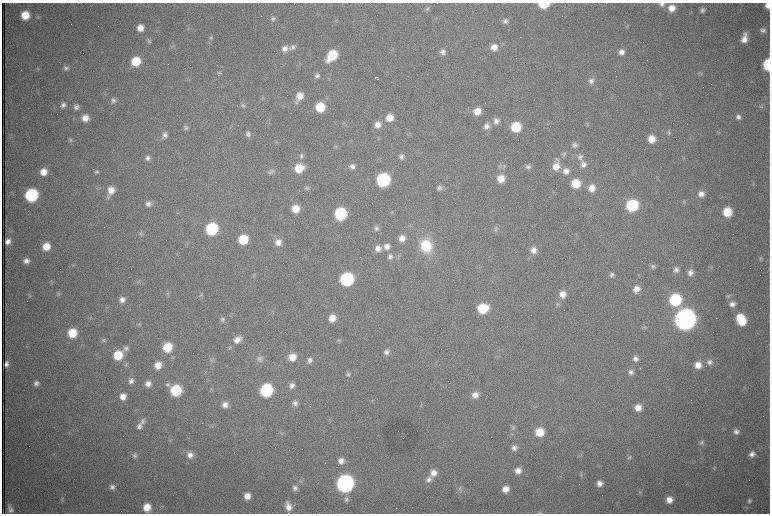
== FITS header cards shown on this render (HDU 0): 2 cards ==
NAXIS1  =                 1536 /fastest changing axis
NAXIS2  =                 1023 /next to fastest changing axis

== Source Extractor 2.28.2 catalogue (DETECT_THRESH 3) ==
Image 1536 x 1023 px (HDU 0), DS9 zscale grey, zoomed out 1/2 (1 PNG px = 2 x 2 image px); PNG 772 x 516 px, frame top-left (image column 1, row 1022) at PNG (2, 3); no overlay
Background 1000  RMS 15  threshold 46.5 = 3 sigma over >= 5 px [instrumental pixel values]
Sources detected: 268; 71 cannot appear on this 1/2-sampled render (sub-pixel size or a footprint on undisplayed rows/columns) and are not listed; the other 197 listed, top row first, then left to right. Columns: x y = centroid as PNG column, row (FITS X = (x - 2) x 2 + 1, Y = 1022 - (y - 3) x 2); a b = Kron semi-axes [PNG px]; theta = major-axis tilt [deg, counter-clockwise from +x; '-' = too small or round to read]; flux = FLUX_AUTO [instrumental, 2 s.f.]
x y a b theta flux
544 4 7 5 1 1.2e+05
662 4 7 7 - 1.2e+04
767 5 6 5 - 2.2e+04
427 8 6 5 - 6.1e+03
672 8 8 7 - 3.5e+04
702 10 7 6 - 9.0e+03
25 15 7 7 - 6.5e+04
273 19 6 5 - 6.8e+03
505 21 7 6 - 1.1e+04
140 28 6 6 - 3.0e+04
763 30 8 7 - 1.4e+04
745 34 8 7 - 1.3e+04
210 37 6 5 - 5.7e+03
744 39 9 8 - 2.7e+04
148 41 6 4 -73 5.3e+03
293 47 7 7 - 1.2e+04
494 47 8 7 - 3.0e+04
285 49 7 7 - 2.0e+04
443 52 7 6 - 1.4e+04
622 52 7 7 - 1.7e+04
332 55 10 7 52 1.3e+05
136 61 7 7 - 8.9e+04
190 65 2 1 - 9.8e+04
768 65 8 5 89 2.0e+05
66 68 6 6 - 1.0e+04
38 69 5 3 - 3.5e+03
219 73 6 4 -10 4.7e+03
700 73 6 4 5 4.7e+03
317 76 6 6 - 9.5e+03
377 77 3 2 - 6.7e+03
378 79 2 1 - 5.3e+03
591 81 8 7 - 1.5e+04
299 96 9 6 60 3.6e+04
262 98 4 2 - 2.3e+03
113 100 7 6 - 1.1e+04
63 105 7 6 - 1.3e+04
243 105 7 5 -53 6.8e+03
60 106 2 2 - 1.7e+03
761 106 6 4 -2 5.9e+03
76 107 7 7 - 1.3e+04
320 107 7 7 - 9.5e+04
28 108 2 1 - 7.0e+02
477 111 8 8 - 4.4e+04
738 117 7 6 - 1.2e+04
85 118 7 7 - 3.1e+04
389 118 7 7 - 4.4e+04
496 121 8 8 - 2.0e+04
377 125 8 7 - 2.5e+04
487 126 9 8 - 2.0e+04
516 127 7 7 - 1.3e+05
186 128 6 6 - 7.2e+03
669 132 6 5 - 7.4e+03
719 132 3 3 - 2.2e+03
248 134 7 6 - 1.0e+04
165 135 7 7 - 1.2e+04
409 135 5 1 - 1.8e+03
651 139 7 7 - 4.3e+04
70 140 6 5 - 6.1e+03
575 145 6 6 - 1.0e+04
336 146 6 5 - 4.9e+03
564 154 6 6 - 6.8e+03
301 156 8 6 69 9.4e+03
401 157 7 6 - 1.2e+04
580 157 8 6 -79 1.2e+04
148 158 7 7 - 1.3e+04
557 159 6 5 - 7.2e+03
583 165 8 7 - 1.6e+04
504 166 5 4 - 5.8e+03
556 166 9 8 - 3.6e+04
352 167 7 6 - 1.4e+04
528 167 7 6 - 9.7e+03
299 168 9 7 15 7.3e+04
566 171 8 8 - 2.2e+04
43 172 7 6 - 3.6e+04
96 172 6 5 - 6.2e+03
271 172 9 5 32 9.7e+03
501 178 8 8 - 4.5e+04
383 180 8 8 - 4.8e+05
576 183 7 7 - 8.4e+04
753 184 4 2 - 2.7e+03
439 187 7 7 - 1.1e+04
307 188 6 5 - 6.2e+03
592 188 7 7 - 3.5e+04
111 190 9 8 - 3.7e+04
701 194 8 7 - 2.1e+04
31 195 8 7 - 3.7e+05
148 204 8 7 - 1.4e+04
632 205 8 7 - 2.6e+05
295 209 7 7 - 4.7e+04
727 212 7 7 - 8.5e+04
391 213 4 2 - 2.9e+03
340 214 8 7 - 2.8e+05
376 228 7 6 - 9.5e+03
212 229 8 7 - 2.9e+05
496 230 7 5 64 8.9e+03
141 234 5 4 - 5.1e+03
402 238 7 7 - 2.6e+04
243 239 7 7 - 1.1e+05
8 241 5 5 - 1.5e+04
278 242 8 8 - 2.5e+04
46 246 7 7 - 5.0e+04
387 246 8 8 - 2.5e+04
426 246 15 13 -72 1.2e+05
378 248 8 7 - 2.1e+04
533 250 8 7 - 2.4e+04
390 257 8 7 - 1.2e+04
760 258 6 5 - 6.1e+03
26 261 6 6 - 1.6e+04
653 266 6 5 - 6.8e+03
676 270 7 6 - 1.4e+04
690 273 7 6 - 1.7e+04
611 275 6 5 - 9.2e+03
347 279 8 8 - 4.4e+05
637 289 7 7 - 2.9e+04
58 294 7 4 16 5.6e+03
167 294 5 4 - 5.6e+03
563 294 8 7 - 2.7e+04
201 295 5 4 - 4.6e+03
728 296 6 4 -70 6.0e+03
122 300 7 6 - 1.8e+04
675 300 8 8 - 2.8e+05
557 304 5 4 - 4.8e+03
732 304 8 7 - 1.8e+04
483 308 8 7 - 1.2e+05
332 318 7 7 - 3.8e+04
222 319 7 5 46 8.0e+03
685 319 9 9 - 4.8e+06
741 319 11 7 -65 1.1e+05
138 324 6 3 18 3.7e+03
644 327 5 4 - 4.5e+03
72 333 7 7 - 8.3e+04
237 339 11 7 41 2.6e+04
104 340 6 5 - 6.6e+03
338 340 6 4 -85 4.6e+03
167 347 8 7 - 9.4e+04
126 348 7 7 - 1.1e+04
386 352 7 6 - 1.2e+04
118 355 8 7 - 9.5e+04
292 357 7 7 - 3.9e+04
259 359 9 8 - 1.4e+04
635 359 7 6 - 1.3e+04
212 360 6 5 - 6.5e+03
310 360 7 6 - 1.2e+04
710 362 7 7 - 1.3e+04
6 364 5 4 - 1.2e+04
126 365 5 5 - 4.7e+03
158 365 7 6 - 3.8e+04
698 365 8 7 - 3.2e+04
631 372 7 6 - 1.2e+04
348 374 7 6 - 8.1e+03
131 381 6 6 - 1.2e+04
36 383 6 6 - 1.1e+04
148 384 6 6 - 1.7e+04
167 384 6 6 - 8.3e+03
292 385 7 6 - 1.4e+04
176 390 7 7 - 2.0e+05
266 390 8 7 - 3.6e+05
475 395 7 7 - 2.4e+04
123 396 7 7 - 2.5e+04
372 401 4 3 - 3.2e+03
295 403 6 6 - 1.2e+04
225 405 7 7 - 1.9e+04
638 408 8 7 - 3.1e+04
143 422 8 6 48 1.2e+04
139 426 8 7 - 1.5e+04
513 428 5 5 - 6.1e+03
539 432 8 7 - 7.0e+04
736 432 6 6 - 1.3e+04
701 443 6 5 - 6.5e+03
514 448 8 6 65 1.5e+04
752 454 7 6 - 1.5e+04
135 455 7 6 - 9.1e+03
190 455 8 8 - 2.3e+04
629 457 6 5 - 6.4e+03
341 461 7 7 - 2.1e+04
714 469 3 2 - 2.0e+03
518 470 7 7 - 2.4e+04
433 473 9 8 - 2.8e+04
581 475 6 5 - 5.3e+03
429 480 8 7 - 1.6e+04
345 483 8 8 - 1.5e+06
600 483 7 7 - 1.7e+04
112 487 7 7 - 1.3e+04
295 488 7 6 - 1.2e+04
460 489 8 6 -45 9.8e+03
505 489 7 7 - 2.9e+04
640 492 5 4 - 4.3e+03
247 496 7 6 - 3.0e+04
62 499 4 3 - 3.6e+03
346 499 7 6 - 9.0e+03
669 500 6 6 - 2.6e+04
749 501 6 6 - 8.3e+03
147 507 7 7 - 4.8e+04
288 507 10 6 -80 2.6e+04
396 508 2 1 - 2.4e+03
10 509 9 5 -73 1.6e+04
539 513 6 3 4 3.7e+03
At the frame edge (FLAGS 8, measured only in part): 5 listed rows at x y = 544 4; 662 4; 767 5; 768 65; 539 513
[71 sub-pixel or undisplayed-footprint detections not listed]